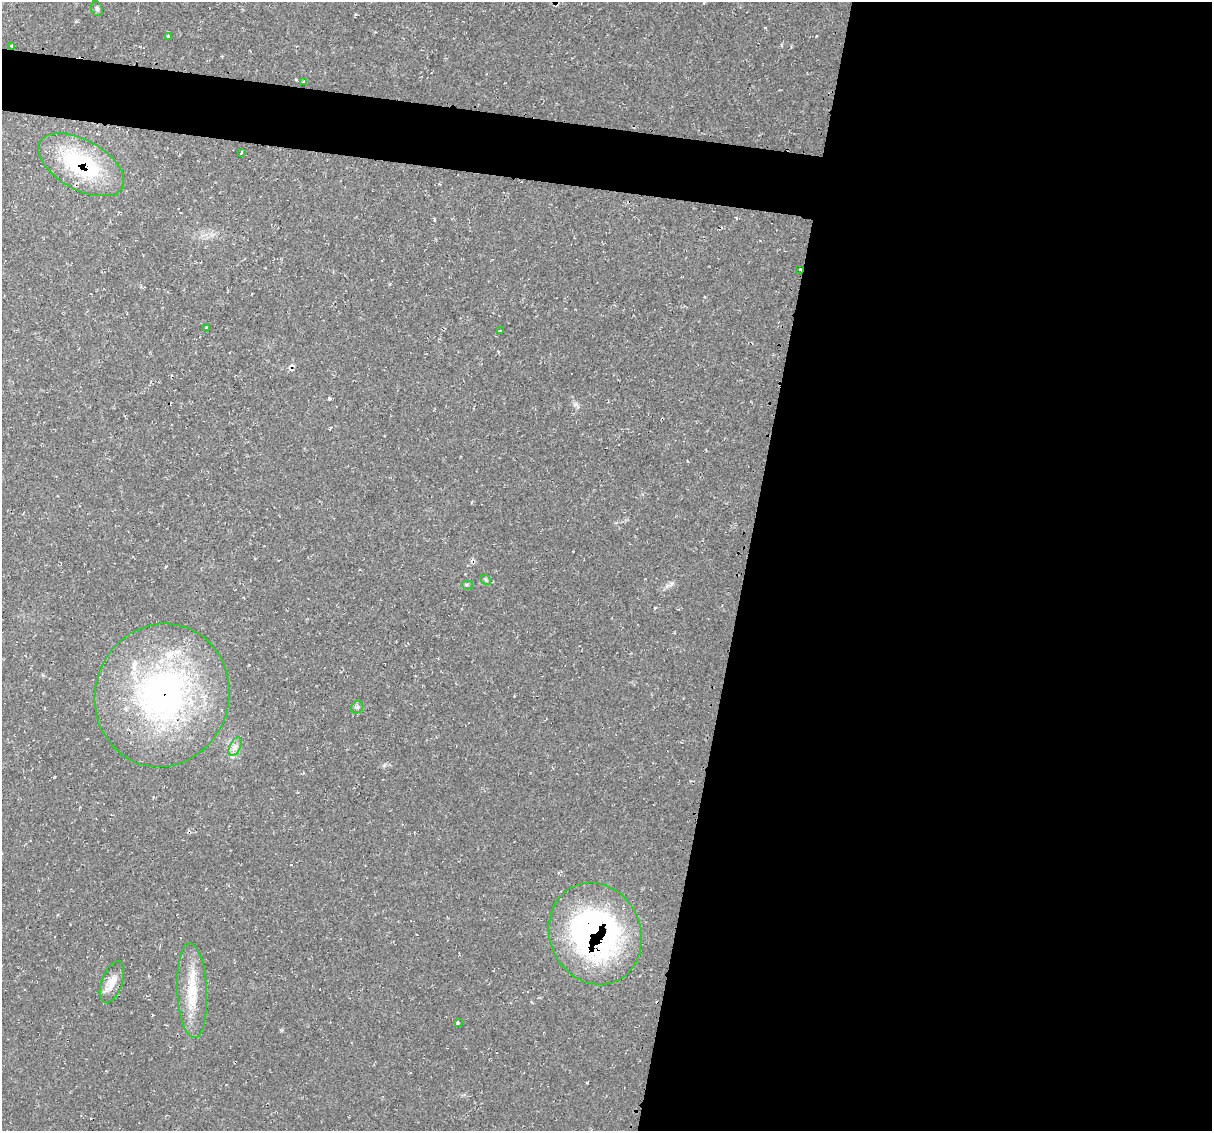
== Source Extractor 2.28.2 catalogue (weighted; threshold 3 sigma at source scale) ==
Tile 12 of 4 x 4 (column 4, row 3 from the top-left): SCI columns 3644-4853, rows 1244-2372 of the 4856 x 4871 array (HDU 1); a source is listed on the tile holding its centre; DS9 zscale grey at full resolution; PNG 1214 x 1133 px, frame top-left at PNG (2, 2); each listed source drawn as its Kron ellipse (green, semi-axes under 4 px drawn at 4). Shown black and unused: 42% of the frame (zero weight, under 2 of 3 exposures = <1% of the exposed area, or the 3 px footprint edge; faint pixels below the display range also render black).
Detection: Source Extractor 2.28.2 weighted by HDU 2 'WHT'; one run over the whole footprint, this tile lists its part. Background 0.0207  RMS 0.0061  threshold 0.0275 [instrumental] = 3 sigma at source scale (4.5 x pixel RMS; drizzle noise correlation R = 1.50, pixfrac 1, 0.05/0.05 arcsec/px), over >= 5 px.
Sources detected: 20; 1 cosmic-ray / hot-pixel residue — neither listed nor drawn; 1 inside a brighter listed object's ellipse — not listed separately; the other 18 listed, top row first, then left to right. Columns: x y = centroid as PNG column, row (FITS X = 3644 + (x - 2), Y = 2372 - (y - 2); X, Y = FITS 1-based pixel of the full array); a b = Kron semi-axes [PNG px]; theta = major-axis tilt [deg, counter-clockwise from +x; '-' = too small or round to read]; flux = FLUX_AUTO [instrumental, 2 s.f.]
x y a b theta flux
97 9 8 5 -72 1.3
168 36 3 3 - 0.93
11 46 3 3 - 3.7
304 82 3 3 - 2.2
241 153 3 2 - 3.1
81 165 47 24 -29 68
800 269 3 2 - 1.4
206 327 3 2 - 0.96
500 331 2 2 - 0.44
486 580 6 4 -45 0.84
467 584 6 4 0 0.82
162 695 72 67 71 190
357 707 7 5 44 1.3
235 747 10 5 64 2.9
595 933 52 45 -66 190
112 982 22 10 70 7.3
192 990 47 15 -87 23
458 1022 4 2 - 0.56
Overlapping masked pixels (flux is a lower limit): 5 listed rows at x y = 11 46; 81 165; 800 269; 162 695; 595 933
Unlisted compact peaks at least as high as the median listed source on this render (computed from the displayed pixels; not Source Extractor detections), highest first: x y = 329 398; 672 583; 281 1030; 384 765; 575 404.